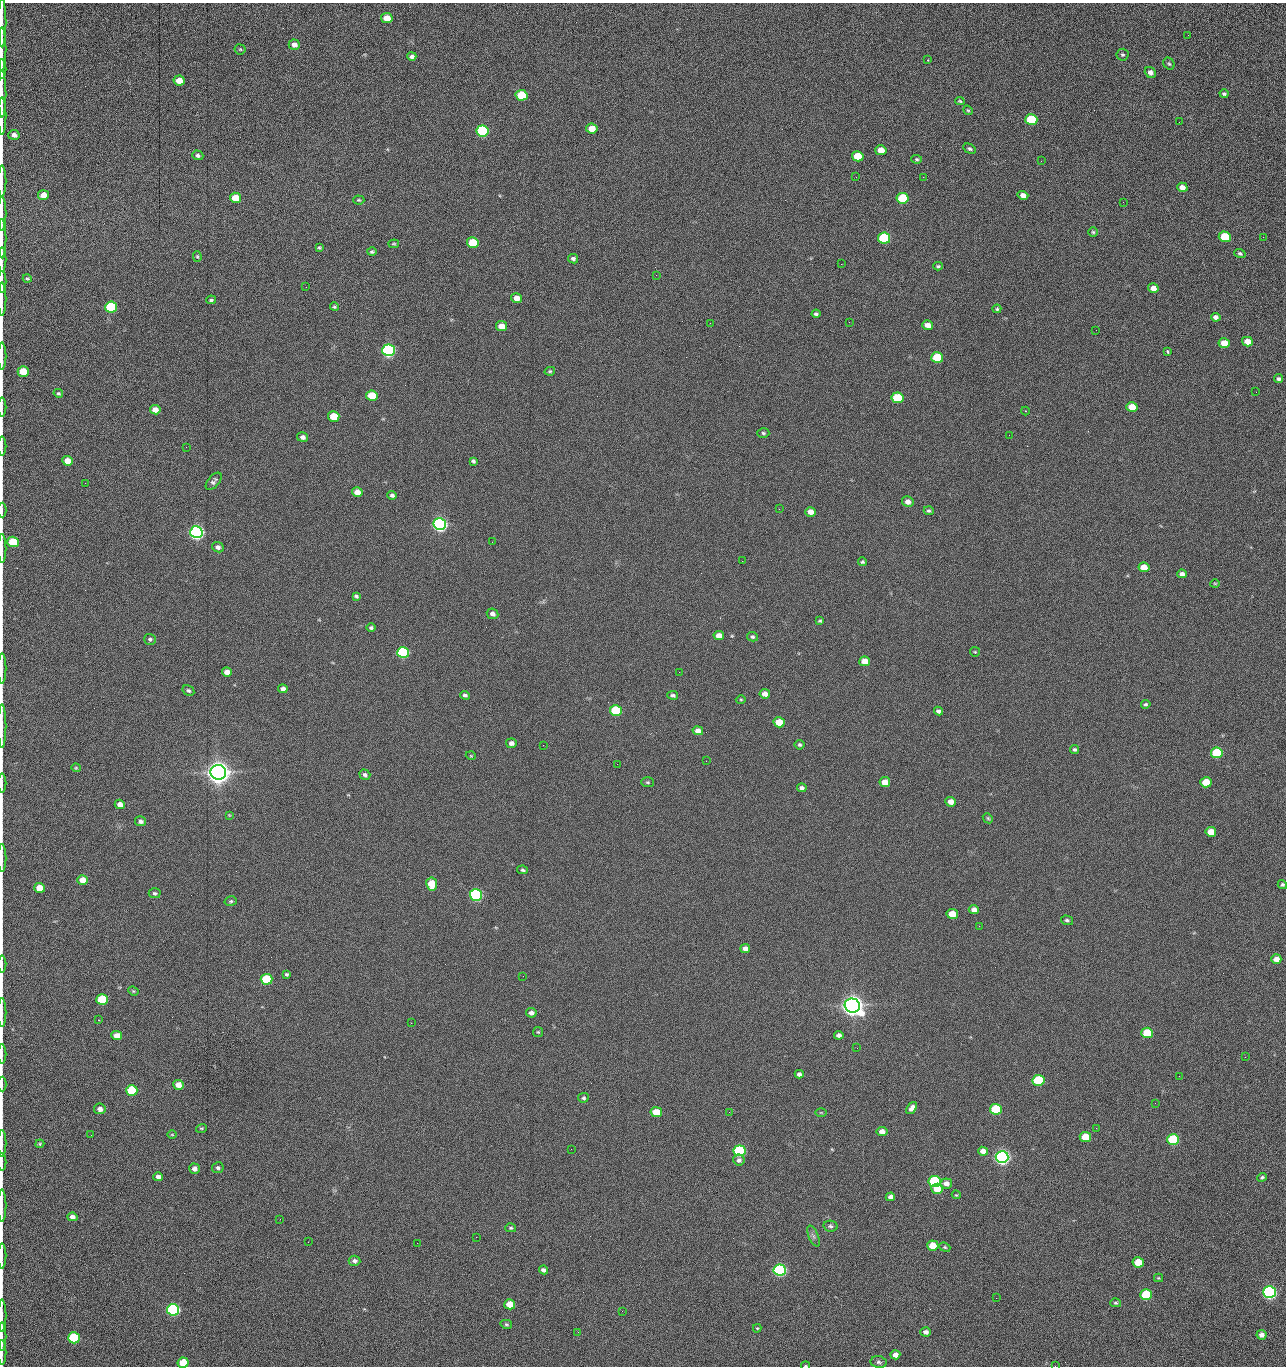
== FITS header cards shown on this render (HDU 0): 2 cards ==
NAXIS1  =                 1284 /fastest changing axis
NAXIS2  =                 1364 /next to fastest changing axis

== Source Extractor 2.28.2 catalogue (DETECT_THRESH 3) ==
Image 1284 x 1364 px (HDU 0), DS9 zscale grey, 1 PNG px = 1 image px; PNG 1288 x 1368 px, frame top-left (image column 1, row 1364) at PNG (2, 3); each listed source drawn as its Kron ellipse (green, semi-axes under 4 px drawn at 4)
Background 145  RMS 15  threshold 44.6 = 3 sigma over >= 5 px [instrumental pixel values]
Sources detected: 275; all 275 listed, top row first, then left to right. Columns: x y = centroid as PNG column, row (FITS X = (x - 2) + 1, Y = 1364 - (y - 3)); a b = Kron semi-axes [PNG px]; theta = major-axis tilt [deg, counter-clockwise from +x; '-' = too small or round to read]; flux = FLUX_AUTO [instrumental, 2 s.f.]
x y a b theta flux
387 18 6 5 - 1.3e+04
2 23 25 2 90 4.1e+03
1188 35 3 2 - 8.8e+02
294 45 5 5 - 5.1e+03
2 49 22 2 90 3.7e+03
240 49 5 5 - 1.2e+03
1123 55 6 6 - 2.0e+03
412 56 4 4 - 2.5e+03
928 60 3 2 - 6.2e+02
1169 64 6 5 - 1.6e+03
2 69 10 2 90 1.9e+03
1150 72 6 5 - 4.3e+03
179 81 5 5 - 1.4e+04
2 94 23 2 90 4.3e+03
1224 94 4 4 - 1.9e+03
521 95 6 5 - 4.2e+04
960 101 5 4 - 1.3e+03
968 110 5 4 - 1.1e+03
2 116 19 2 90 3.7e+03
1031 120 6 5 - 6.0e+04
1179 122 2 2 - 6.9e+02
592 129 5 5 - 1.4e+04
482 131 6 5 - 1.6e+05
14 135 6 5 - 4.7e+03
970 149 7 4 -27 2.1e+03
881 150 5 5 - 1.2e+04
198 155 6 4 -19 2.6e+03
858 156 6 5 - 2.7e+04
917 159 5 4 - 1.3e+03
1041 161 3 2 - 1.2e+03
856 177 2 2 - 1.5e+03
923 177 2 2 - 1.2e+04
2 181 15 2 90 2.9e+03
1182 187 5 4 - 6.1e+03
43 195 5 5 - 1.0e+04
1023 195 5 4 - 5.5e+03
235 198 5 5 - 2.0e+04
903 198 6 5 - 5.1e+04
359 200 5 4 - 1.2e+03
1123 202 2 2 - 5.7e+02
2 213 17 2 90 2.9e+03
1093 232 5 5 - 1.6e+03
1225 237 6 5 - 4.2e+04
1263 237 2 2 - 4.9e+02
884 238 6 5 - 1.0e+05
2 239 20 2 90 3.3e+03
473 243 6 5 - 4.0e+04
394 244 5 3 - 1.1e+03
319 247 4 4 - 1.2e+03
372 252 5 4 - 1.6e+03
1240 253 6 4 -17 1.8e+03
197 256 5 4 - 1.2e+03
2 259 12 2 90 2.0e+03
573 259 5 4 - 2.7e+03
841 264 2 2 - 1.8e+04
938 266 4 3 - 1.6e+03
656 275 3 2 - 1.0e+03
27 279 4 4 - 1.3e+03
2 282 11 2 90 2.4e+03
306 287 2 2 - 4.8e+02
1153 288 5 4 - 7.1e+03
517 298 5 5 - 9.2e+03
2 299 16 2 90 2.8e+03
211 300 5 4 - 1.7e+03
111 307 6 5 - 1.0e+05
334 307 4 4 - 1.3e+03
997 309 4 4 - 1.4e+03
816 314 4 4 - 2.1e+03
1216 317 5 4 - 3.5e+03
849 322 2 2 - 5.3e+02
710 323 2 2 - 2.2e+03
928 325 5 4 - 7.5e+03
502 326 5 5 - 1.5e+04
1096 330 2 2 - 4.0e+02
1247 342 5 4 - 1.0e+04
1224 343 5 5 - 1.6e+04
389 350 6 6 - 3.0e+05
1167 351 3 3 - 1.5e+03
2 356 13 2 90 2.8e+03
937 358 6 5 - 5.7e+04
23 371 5 5 - 2.5e+04
550 371 5 4 - 1.3e+03
1278 379 4 4 - 2.2e+03
1256 392 3 2 - 8.1e+02
58 393 5 4 - 1.6e+03
372 396 6 5 - 3.6e+04
897 398 6 5 - 5.9e+04
2 407 9 2 90 1.6e+03
1132 407 6 5 - 1.9e+04
155 410 5 4 - 8.5e+03
1025 411 4 3 - 7.6e+02
334 417 5 5 - 2.8e+04
763 433 6 4 -4 1.8e+03
1009 435 2 2 - 2.3e+03
303 437 5 4 - 3.8e+03
2 446 9 2 90 1.6e+03
186 447 2 2 - 1.9e+03
67 461 5 4 - 1.2e+04
473 461 4 4 - 2.1e+03
214 481 10 5 50 3.1e+03
85 483 2 2 - 6.1e+02
357 492 5 5 - 9.8e+03
392 495 5 4 - 2.5e+03
908 501 6 5 - 5.9e+03
779 509 2 2 - 4.6e+02
2 510 7 2 90 1.0e+03
929 511 5 4 - 1.8e+03
811 512 5 4 - 8.5e+03
440 524 6 6 - 5.0e+05
196 532 6 6 - 5.4e+05
13 542 5 5 - 4.0e+04
492 542 2 2 - 1.8e+03
218 547 6 5 - 3.9e+03
2 549 14 2 90 2.5e+03
742 561 2 2 - 4.7e+02
862 562 4 4 - 1.5e+03
1144 567 5 5 - 1.3e+04
1182 574 5 4 - 3.6e+03
1215 583 5 3 - 9.3e+02
356 596 4 3 - 1.8e+03
492 614 6 5 - 4.3e+03
820 621 4 3 - 1.4e+03
371 628 5 4 - 2.0e+03
719 636 5 4 - 9.9e+03
752 637 5 4 - 1.8e+03
150 639 6 5 - 1.9e+03
975 652 5 4 - 1.1e+03
403 653 6 5 - 1.6e+05
865 661 5 5 - 1.4e+04
2 668 15 2 90 2.5e+03
227 672 5 4 - 6.9e+03
679 672 2 2 - 1.1e+03
283 689 5 4 - 4.1e+03
188 690 6 4 -32 2.2e+03
765 694 5 4 - 6.0e+03
465 695 5 4 - 2.3e+03
673 695 5 4 - 2.4e+03
741 699 5 3 - 1.1e+03
1146 704 5 4 - 1.6e+03
616 711 6 5 - 9.2e+04
938 711 4 4 - 2.5e+03
779 722 5 5 - 2.7e+04
2 726 22 2 90 3.5e+03
698 731 5 4 - 7.4e+03
511 743 5 5 - 4.3e+03
543 745 2 2 - 2.0e+03
800 745 5 5 - 1.7e+03
1075 749 4 4 - 2.2e+03
1217 753 6 5 - 7.5e+04
471 756 5 3 - 8.7e+02
706 761 2 2 - 1.4e+03
617 764 2 2 - 4.8e+02
76 768 4 4 - 1.0e+03
218 772 8 7 - 1.8e+06
365 775 5 5 - 2.6e+03
648 782 6 5 - 1.6e+03
885 782 5 5 - 1.0e+04
1206 782 5 5 - 2.4e+04
2 783 9 2 90 1.5e+03
802 788 5 4 - 3.0e+03
951 802 5 5 - 8.0e+03
120 804 5 4 - 6.7e+03
229 815 4 3 - 8.1e+02
988 818 5 4 - 1.4e+03
141 821 6 5 - 3.9e+03
1211 832 5 5 - 1.5e+04
2 858 14 2 90 2.2e+03
523 870 5 4 - 1.9e+03
82 880 5 4 - 1.2e+04
432 884 7 5 -82 2.7e+04
1282 885 5 4 - 1.8e+03
39 888 5 5 - 1.6e+04
155 893 6 5 - 1.8e+03
476 895 6 5 - 2.4e+05
231 901 6 4 15 1.6e+03
974 910 5 4 - 5.6e+03
952 914 5 5 - 1.9e+04
1067 920 6 4 -17 2.0e+03
979 926 2 2 - 3.5e+03
745 948 5 4 - 6.0e+03
1276 959 5 4 - 7.4e+03
2 964 8 2 90 1.4e+03
286 974 4 3 - 1.6e+03
523 976 2 2 - 1.3e+03
266 979 6 5 - 6.0e+04
133 991 5 4 - 1.2e+03
102 1000 6 5 - 7.5e+04
852 1006 8 7 - 1.5e+06
2 1012 15 2 90 2.4e+03
531 1013 5 5 - 4.1e+03
99 1020 3 2 - 6.8e+02
411 1023 2 2 - 3.6e+03
538 1032 5 5 - 1.2e+03
1147 1033 6 5 - 4.8e+04
839 1035 4 4 - 3.5e+03
117 1036 5 4 - 1.0e+04
857 1048 3 2 - 9.0e+02
2 1054 10 2 90 1.5e+03
1245 1057 3 2 - 1.3e+03
799 1074 4 4 - 3.3e+03
1179 1076 3 2 - 1.8e+03
1039 1080 6 5 - 8.8e+04
2 1084 7 2 90 1.3e+03
178 1085 5 5 - 1.2e+04
132 1090 6 5 - 6.4e+04
583 1098 5 4 - 1.9e+03
1155 1103 2 2 - 6.0e+02
912 1108 7 4 52 4.7e+03
100 1109 6 5 - 5.2e+03
996 1109 6 5 - 7.2e+04
656 1112 5 5 - 2.1e+04
729 1112 2 2 - 6.7e+02
821 1113 5 3 - 8.5e+02
201 1128 5 3 - 1.1e+03
1096 1128 2 2 - 4.8e+02
882 1132 5 4 - 6.9e+03
91 1135 2 2 - 1.6e+03
172 1135 5 3 - 8.5e+02
1085 1137 6 5 - 3.1e+04
1173 1140 6 5 - 9.8e+04
2 1143 13 2 90 2.5e+03
40 1144 4 3 - 1.2e+03
571 1149 2 2 - 6.3e+02
739 1151 6 5 - 1.4e+05
983 1151 5 4 - 7.0e+03
1002 1157 6 6 - 6.3e+05
739 1160 6 5 - 3.1e+03
2 1162 9 2 90 1.3e+03
218 1168 6 5 - 2.4e+03
194 1169 5 5 - 4.7e+03
158 1177 5 4 - 3.6e+03
1262 1177 5 4 - 1.7e+03
935 1181 6 5 - 1.5e+05
946 1183 6 5 - 6.7e+03
937 1189 5 5 - 1.7e+04
956 1195 4 3 - 8.8e+02
890 1197 5 4 - 4.6e+03
2 1206 16 2 90 2.8e+03
72 1217 5 4 - 4.4e+03
280 1219 2 2 - 1.5e+03
830 1226 7 5 -10 2.3e+03
511 1228 5 4 - 1.5e+03
813 1236 11 5 -68 2.9e+03
476 1237 2 2 - 5.6e+03
308 1242 3 2 - 1.1e+03
417 1243 2 2 - 3.4e+03
933 1246 5 5 - 1.9e+04
945 1247 6 4 -22 1.4e+03
2 1256 12 2 90 1.7e+03
354 1261 6 5 - 3.2e+03
1138 1262 6 5 - 2.6e+04
543 1270 5 3 - 3.0e+03
780 1270 6 5 - 3.1e+05
1158 1278 4 4 - 1.2e+03
1269 1292 6 6 - 3.6e+05
1146 1295 6 5 - 7.8e+04
996 1298 2 2 - 1.8e+03
1116 1303 5 4 - 1.6e+03
510 1304 5 5 - 1.8e+04
173 1310 6 5 - 2.4e+05
622 1311 2 2 - 5.4e+02
2 1316 16 2 90 2.7e+03
506 1324 6 4 -15 1.5e+03
757 1328 4 3 - 1.1e+03
578 1332 2 2 - 2.5e+03
926 1332 5 4 - 3.9e+03
1262 1335 5 5 - 5.1e+03
2 1337 14 2 90 2.5e+03
74 1338 6 5 - 9.2e+04
2 1353 12 2 90 2.2e+03
895 1355 5 4 - 6.9e+03
879 1362 8 6 -9 2.4e+03
183 1363 5 5 - 3.0e+04
805 1366 4 2 - 8.3e+02
1055 1366 2 2 - 1.3e+03
At the frame edge (FLAGS 8, measured only in part): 36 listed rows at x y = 2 23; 2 49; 2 69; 2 94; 2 116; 14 135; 2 181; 2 213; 2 239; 2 259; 2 282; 2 299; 2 356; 23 371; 2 407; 2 446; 2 510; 2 549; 2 668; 2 726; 2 783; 2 858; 2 964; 2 1012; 2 1054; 2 1084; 2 1143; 2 1162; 2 1206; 2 1256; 2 1316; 2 1337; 2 1353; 183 1363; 805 1366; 1055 1366

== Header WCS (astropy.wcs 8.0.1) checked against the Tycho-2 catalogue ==
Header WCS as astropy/WCSLIB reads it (CRVAL/CRPIX/CD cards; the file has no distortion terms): RA---TAN/DEC--TAN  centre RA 15:41:40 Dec +51:59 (235.42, +51.98 deg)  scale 1.26 arcsec/px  FOV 26.9' x 28.5'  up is +92 deg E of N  parity flipped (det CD > 0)
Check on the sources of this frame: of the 60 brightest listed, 10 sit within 2.0 arcsec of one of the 12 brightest Tycho-2 stars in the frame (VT <= 12.29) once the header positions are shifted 0.47 arcsec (0.38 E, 0.27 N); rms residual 1.05 arcsec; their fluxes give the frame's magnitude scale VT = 25.21 - 2.5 log10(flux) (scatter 0.20 mag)
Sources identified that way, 10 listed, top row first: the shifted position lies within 2.0 arcsec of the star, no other Tycho-2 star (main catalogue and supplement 1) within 4.0 arcsec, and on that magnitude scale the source's flux lands within +1.5 / -3 mag of the star's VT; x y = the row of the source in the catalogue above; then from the Tycho-2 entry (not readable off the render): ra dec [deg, ICRS J2000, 3 dp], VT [Tycho-2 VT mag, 2 dp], TYC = Tycho-2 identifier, HIP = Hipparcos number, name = IAU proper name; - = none
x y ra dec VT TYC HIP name
389 350 235.614 +52.064 11.61 3489-1132-1 - -
440 524 235.514 +52.049 11.19 3489-1407-1 - -
218 772 235.378 +52.130 9.31 3489-1322-1 76850 -
476 895 235.303 +52.042 11.52 3489-958-1 - -
852 1006 235.232 +51.912 9.59 3489-824-1 - -
1002 1157 235.143 +51.862 10.97 3489-1016-1 - -
935 1181 235.131 +51.886 12.29 3489-908-1 - -
780 1270 235.084 +51.941 11.45 3489-1346-1 - -
1269 1292 235.062 +51.771 11.53 3489-1453-1 - -
173 1310 235.075 +52.152 11.74 3489-912-1 - -